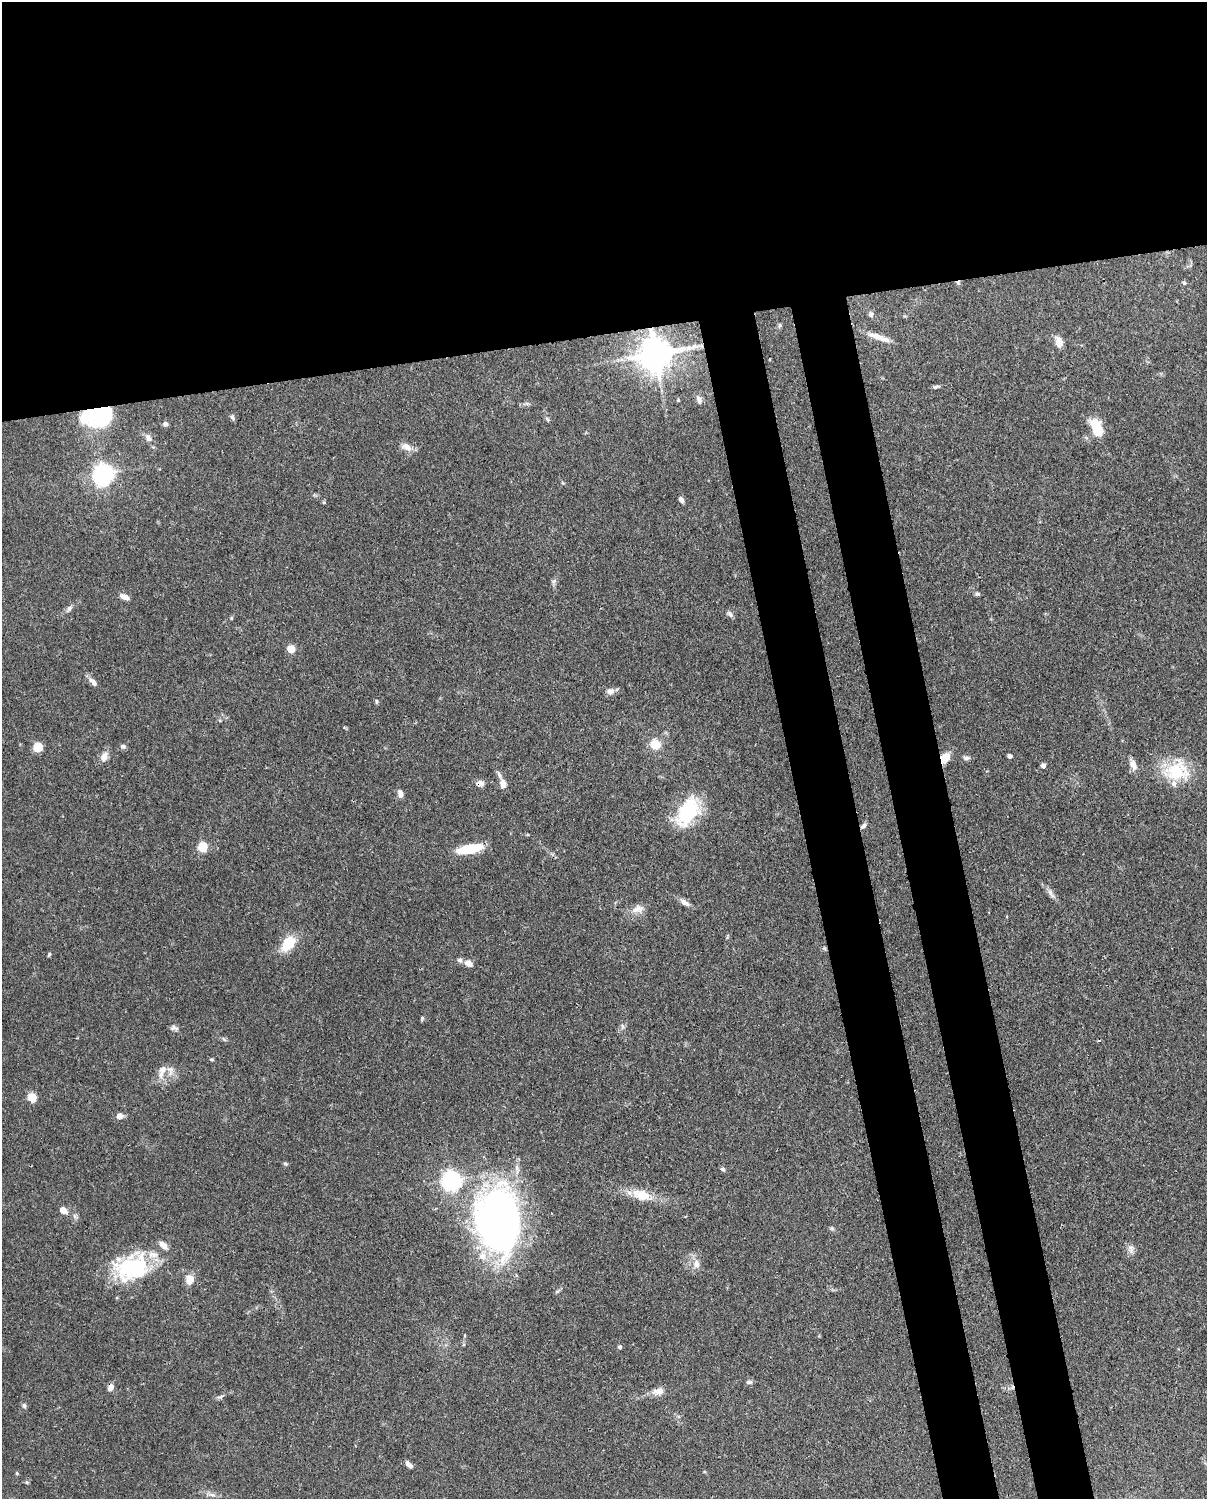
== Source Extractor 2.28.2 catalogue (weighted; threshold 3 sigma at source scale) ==
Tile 2 of 4 x 3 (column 2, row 1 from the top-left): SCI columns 1295-2499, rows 3258-4754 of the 4999 x 4907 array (HDU 1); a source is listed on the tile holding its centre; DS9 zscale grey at full resolution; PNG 1209 x 1501 px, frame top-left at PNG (2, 2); no overlay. Shown black and unused: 30% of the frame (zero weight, under 3 of 4 exposures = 7% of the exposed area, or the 3 px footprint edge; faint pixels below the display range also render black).
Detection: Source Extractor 2.28.2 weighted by HDU 2 'WHT'; one run over the whole footprint, this tile lists its part. Background 0.114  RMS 0.0042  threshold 0.0187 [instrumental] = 3 sigma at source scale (4.5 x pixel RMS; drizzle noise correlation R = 1.50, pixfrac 1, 0.05/0.05 arcsec/px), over >= 5 px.
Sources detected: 82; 1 cosmic-ray / hot-pixel residue — not listed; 4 inside a brighter listed object's ellipse — not listed separately; the other 77 listed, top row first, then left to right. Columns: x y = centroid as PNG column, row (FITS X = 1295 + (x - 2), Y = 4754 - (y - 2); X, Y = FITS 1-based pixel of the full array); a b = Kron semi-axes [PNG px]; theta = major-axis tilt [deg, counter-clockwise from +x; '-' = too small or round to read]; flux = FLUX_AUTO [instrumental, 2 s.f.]
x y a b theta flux
1184 283 5 5 - 0.58
871 314 8 6 -71 1.2
780 325 6 3 70 0.44
879 337 32 6 -19 4.7
1059 342 10 7 -75 4.6
656 354 9 9 - 960
936 387 8 4 6 0.89
678 400 4 4 - 0.34
699 400 10 6 -62 1.6
97 416 31 18 8 39
232 417 8 5 -60 0.88
548 419 6 5 - 0.71
165 424 6 6 - 1
1097 427 16 9 -65 13
149 438 12 7 -61 2
407 447 13 9 -25 3.3
103 474 8 7 - 190
681 500 7 5 -55 1.4
324 502 5 4 - 0.52
977 594 7 5 10 0.69
124 597 11 6 -26 2.4
69 608 9 5 62 1.2
730 614 9 5 -51 1.2
291 649 5 5 - 14
93 682 13 7 -49 2
610 691 10 8 30 2.2
376 701 6 4 -89 0.55
655 744 5 5 - 18
123 746 7 6 - 1.1
37 747 8 7 - 6.6
104 756 13 8 69 2.9
1010 756 4 4 - 1.2
945 757 13 9 46 4.3
966 758 10 5 -1 1.1
1133 764 13 7 -68 3
1043 765 5 5 - 1.2
1177 771 30 26 4 19
480 783 9 7 -7 2.4
503 784 14 9 -86 2.7
400 793 11 6 -76 1.8
687 811 28 17 64 33
863 826 8 5 39 1.2
202 847 8 7 - 8.5
470 849 27 9 11 13
1051 893 16 5 -58 1.8
684 902 14 7 -34 2.1
637 909 18 10 17 3.7
288 944 17 11 51 12
49 954 5 3 - 0.53
460 960 7 6 - 1.1
468 963 8 6 -28 3
622 1026 7 4 -71 0.73
174 1028 11 6 -13 1.2
211 1059 7 3 -19 0.49
162 1071 20 8 69 3.7
32 1097 5 5 - 19
119 1116 8 6 4 2.2
285 1164 6 5 - 0.63
723 1169 6 5 - 0.76
452 1181 7 7 - 230
641 1195 25 13 -17 8.7
63 1210 7 6 - 3.5
498 1220 64 43 -86 200
832 1229 6 4 -19 0.66
1131 1247 7 4 1 1.1
697 1264 14 8 -82 2.9
132 1268 44 29 20 37
190 1280 10 8 75 5.3
620 1347 5 4 - 0.94
749 1382 8 5 0 1
110 1387 8 7 - 2
658 1391 16 9 9 3.3
220 1397 10 3 15 0.86
24 1406 7 5 -88 0.84
409 1464 9 5 -43 1.8
17 1473 5 4 - 0.48
27 1482 5 5 - 0.59
Overlapping masked pixels (flux is a lower limit): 6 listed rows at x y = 656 354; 97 416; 945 757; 480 783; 863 826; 110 1387
Unlisted compact peaks at least as high as the median listed source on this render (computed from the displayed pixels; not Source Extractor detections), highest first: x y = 422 1018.